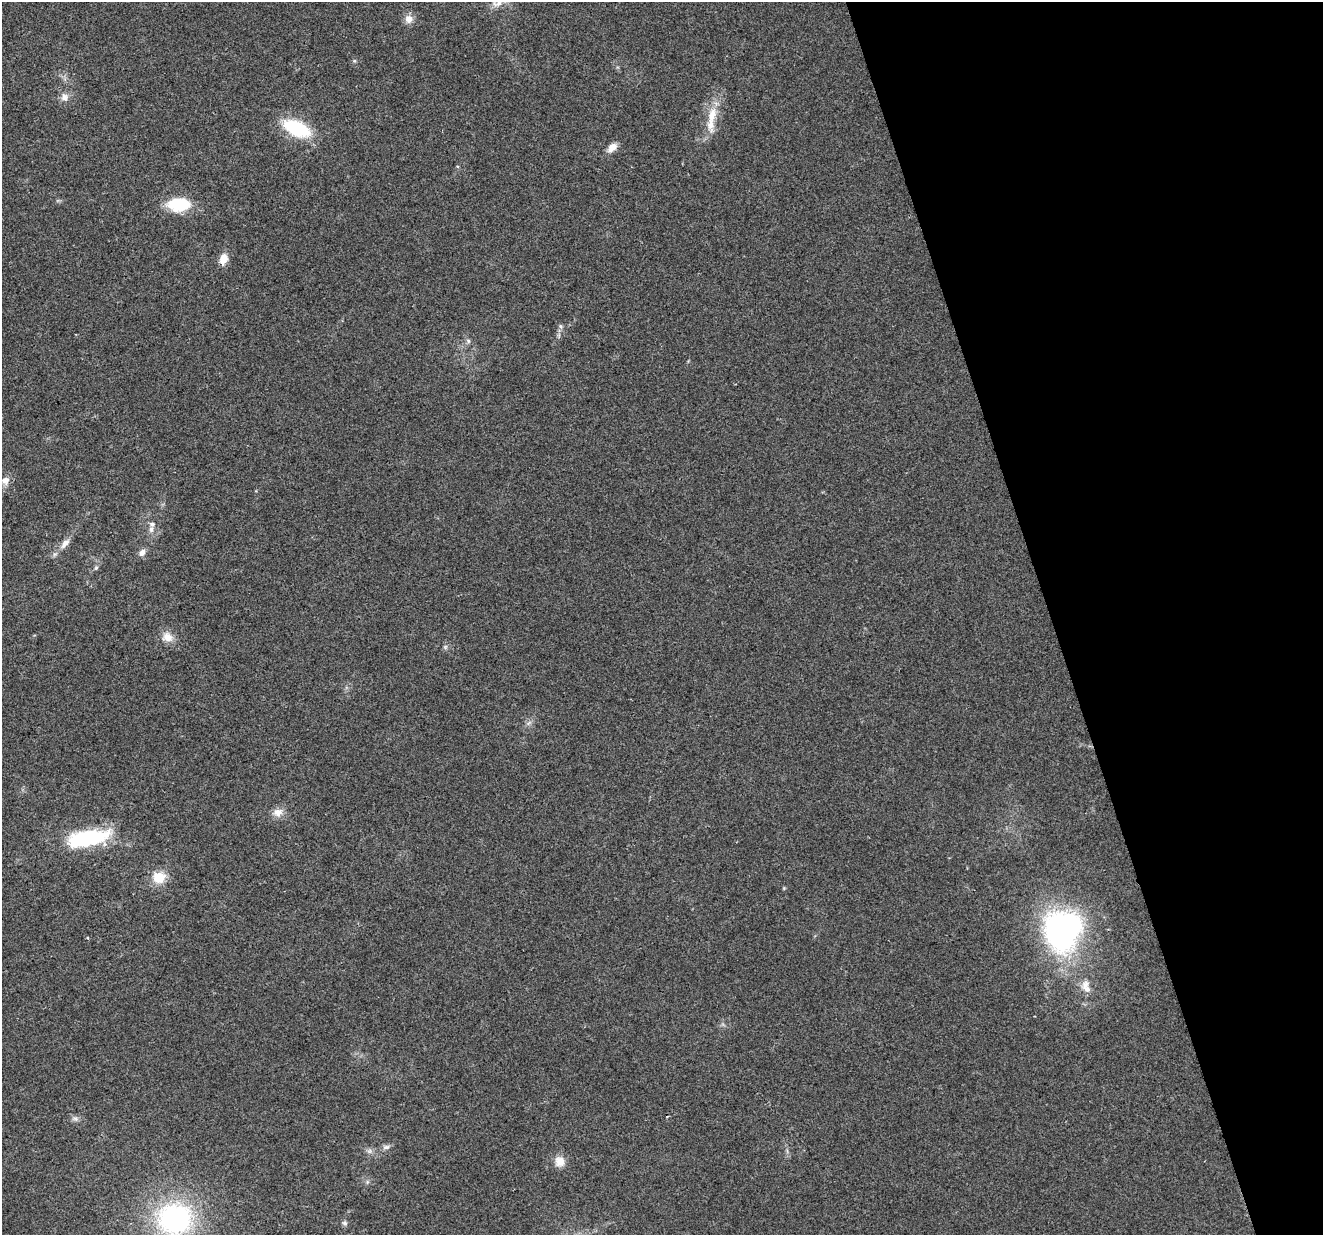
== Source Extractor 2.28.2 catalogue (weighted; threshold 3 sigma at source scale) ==
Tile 12 of 4 x 4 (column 4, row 3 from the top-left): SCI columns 3964-5284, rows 1290-2522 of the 5285 x 5096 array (HDU 1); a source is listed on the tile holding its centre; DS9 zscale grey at full resolution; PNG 1325 x 1237 px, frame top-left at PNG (2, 2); no overlay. Shown black and unused: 21% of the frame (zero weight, under 2 of 3 exposures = <1% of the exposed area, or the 3 px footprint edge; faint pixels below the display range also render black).
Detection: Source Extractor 2.28.2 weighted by HDU 2 'WHT'; one run over the whole footprint, this tile lists its part. Background 0.0283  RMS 0.0061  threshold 0.0276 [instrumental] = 3 sigma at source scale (4.5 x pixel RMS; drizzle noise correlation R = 1.50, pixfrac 1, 0.0396/0.0396 arcsec/px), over >= 5 px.
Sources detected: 33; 1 inside a brighter object's white glare — not listed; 2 inside a brighter listed object's ellipse — not listed separately; the other 30 listed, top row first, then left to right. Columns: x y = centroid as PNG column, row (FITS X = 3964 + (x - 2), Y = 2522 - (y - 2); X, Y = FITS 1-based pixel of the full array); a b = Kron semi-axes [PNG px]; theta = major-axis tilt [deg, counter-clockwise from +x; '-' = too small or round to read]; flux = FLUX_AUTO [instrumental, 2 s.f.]
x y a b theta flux
409 19 11 10 - 4.6
354 61 5 5 - 0.85
64 97 11 10 - 4
712 115 26 10 75 12
297 128 26 14 -24 40
612 148 13 8 43 4.9
179 204 19 11 1 33
223 259 13 9 71 6.5
561 326 7 6 - 1.4
468 341 7 5 -47 1.4
5 480 10 9 - 4.2
151 529 10 6 84 2.6
65 543 15 7 54 4.5
142 552 9 7 57 3.1
96 568 6 5 - 1.1
168 637 14 12 -22 6.7
445 647 6 5 - 1.2
529 723 9 3 45 1.3
278 812 13 12 - 5.3
87 838 43 15 11 63
159 877 16 14 2 12
1059 932 47 29 -66 130
88 938 4 2 - 0.59
1086 987 19 11 -70 6.9
75 1118 10 6 -36 2.1
386 1147 11 6 1 2.1
559 1161 14 13 - 6.4
367 1182 7 4 72 1
175 1219 33 30 6 110
345 1223 7 6 - 1.5
Isophote crosses this tile's border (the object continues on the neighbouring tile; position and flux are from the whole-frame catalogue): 1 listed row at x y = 175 1219